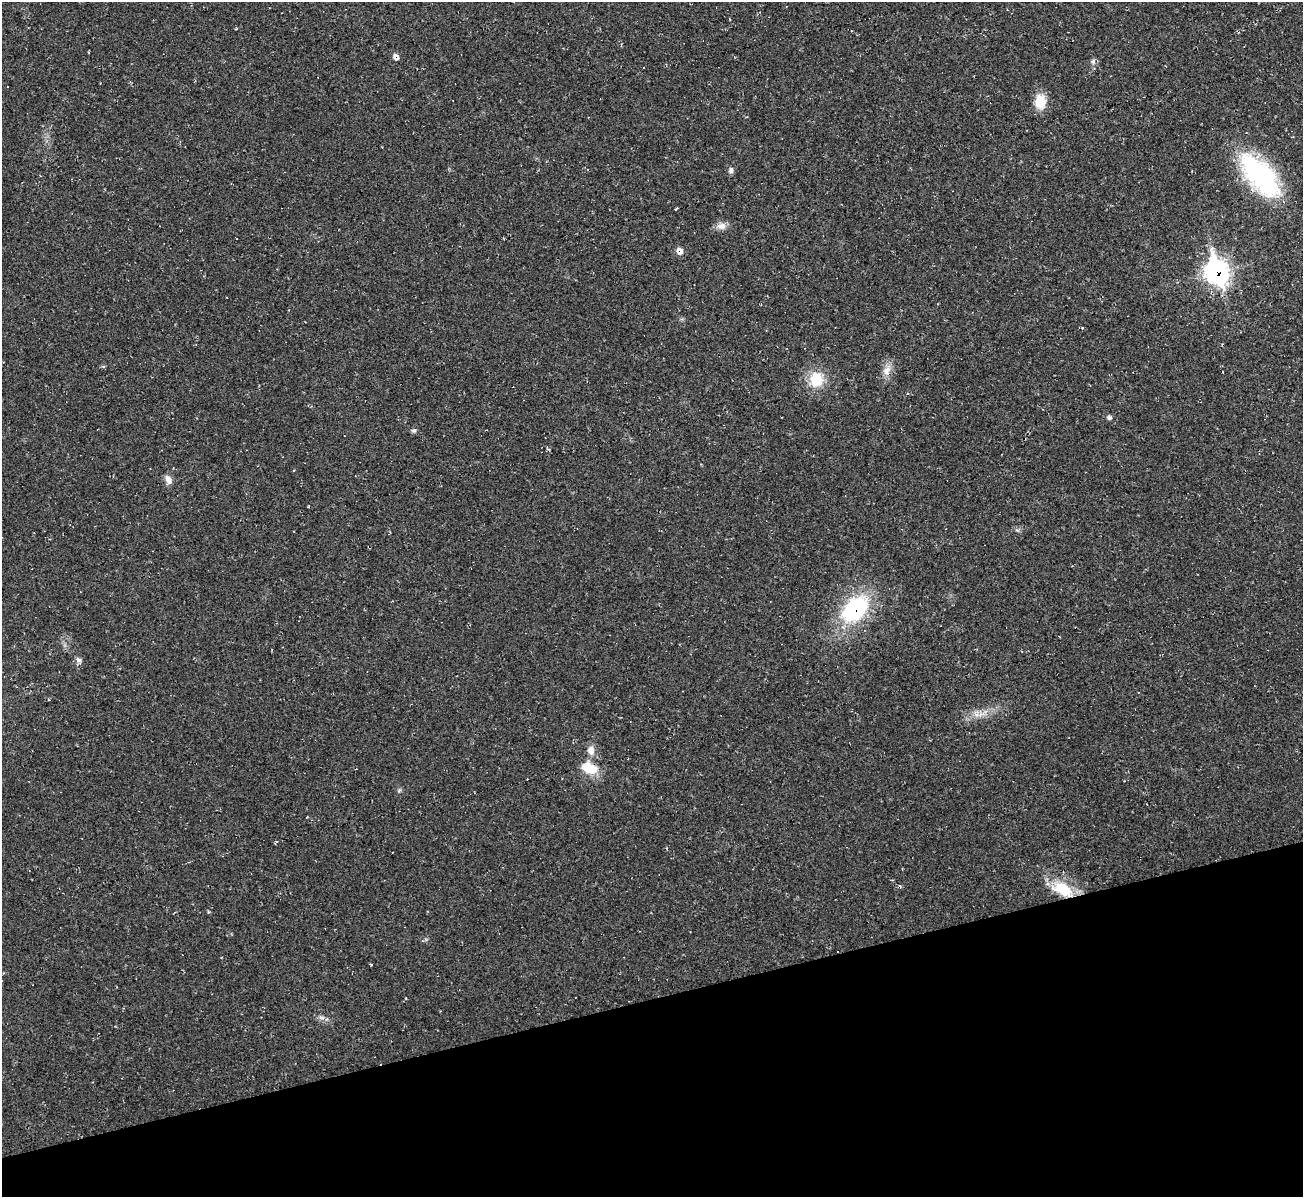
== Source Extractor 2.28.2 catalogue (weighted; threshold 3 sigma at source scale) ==
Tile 14 of 4 x 4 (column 2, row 4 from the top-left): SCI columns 1301-2601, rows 142-1336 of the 5202 x 5184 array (HDU 1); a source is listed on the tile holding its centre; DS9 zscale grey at full resolution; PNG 1305 x 1199 px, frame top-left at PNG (2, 2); no overlay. Shown black and unused: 17% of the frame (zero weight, under 2 of 3 exposures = <1% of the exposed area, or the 3 px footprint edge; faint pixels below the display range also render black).
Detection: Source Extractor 2.28.2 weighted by HDU 2 'WHT'; one run over the whole footprint, this tile lists its part. Background 0.0513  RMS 0.0069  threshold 0.031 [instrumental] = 3 sigma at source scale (4.5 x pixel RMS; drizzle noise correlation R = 1.50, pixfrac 1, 0.05/0.05 arcsec/px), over >= 5 px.
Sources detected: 26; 4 cosmic-ray / hot-pixel residue — not listed; the other 22 listed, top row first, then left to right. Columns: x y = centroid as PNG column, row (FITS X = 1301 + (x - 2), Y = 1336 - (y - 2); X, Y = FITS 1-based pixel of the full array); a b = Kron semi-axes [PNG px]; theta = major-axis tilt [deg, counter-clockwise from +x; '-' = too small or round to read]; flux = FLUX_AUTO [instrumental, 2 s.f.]
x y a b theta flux
1093 61 7 5 -86 1.6
1040 102 16 12 -89 13
731 170 9 6 75 1.9
1260 175 60 26 -50 89
677 208 4 3 - 3.7
722 226 13 9 9 4.3
679 251 8 7 - 4.3
1217 272 13 10 -75 310
886 371 14 9 60 5.3
816 379 18 15 -88 19
1109 417 6 5 - 1.6
414 430 7 5 0 1.3
168 479 12 7 -67 4.1
855 609 31 19 44 70
78 660 8 6 19 2.2
976 714 7 4 -19 2.3
591 750 12 9 -85 5.2
589 768 20 13 -27 15
276 842 5 3 - 1.7
900 886 4 3 - 0.8
1063 889 30 17 -29 23
321 1017 7 4 -19 1.6
Overlapping masked pixels (flux is a lower limit): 4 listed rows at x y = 679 251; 1217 272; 855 609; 1063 889